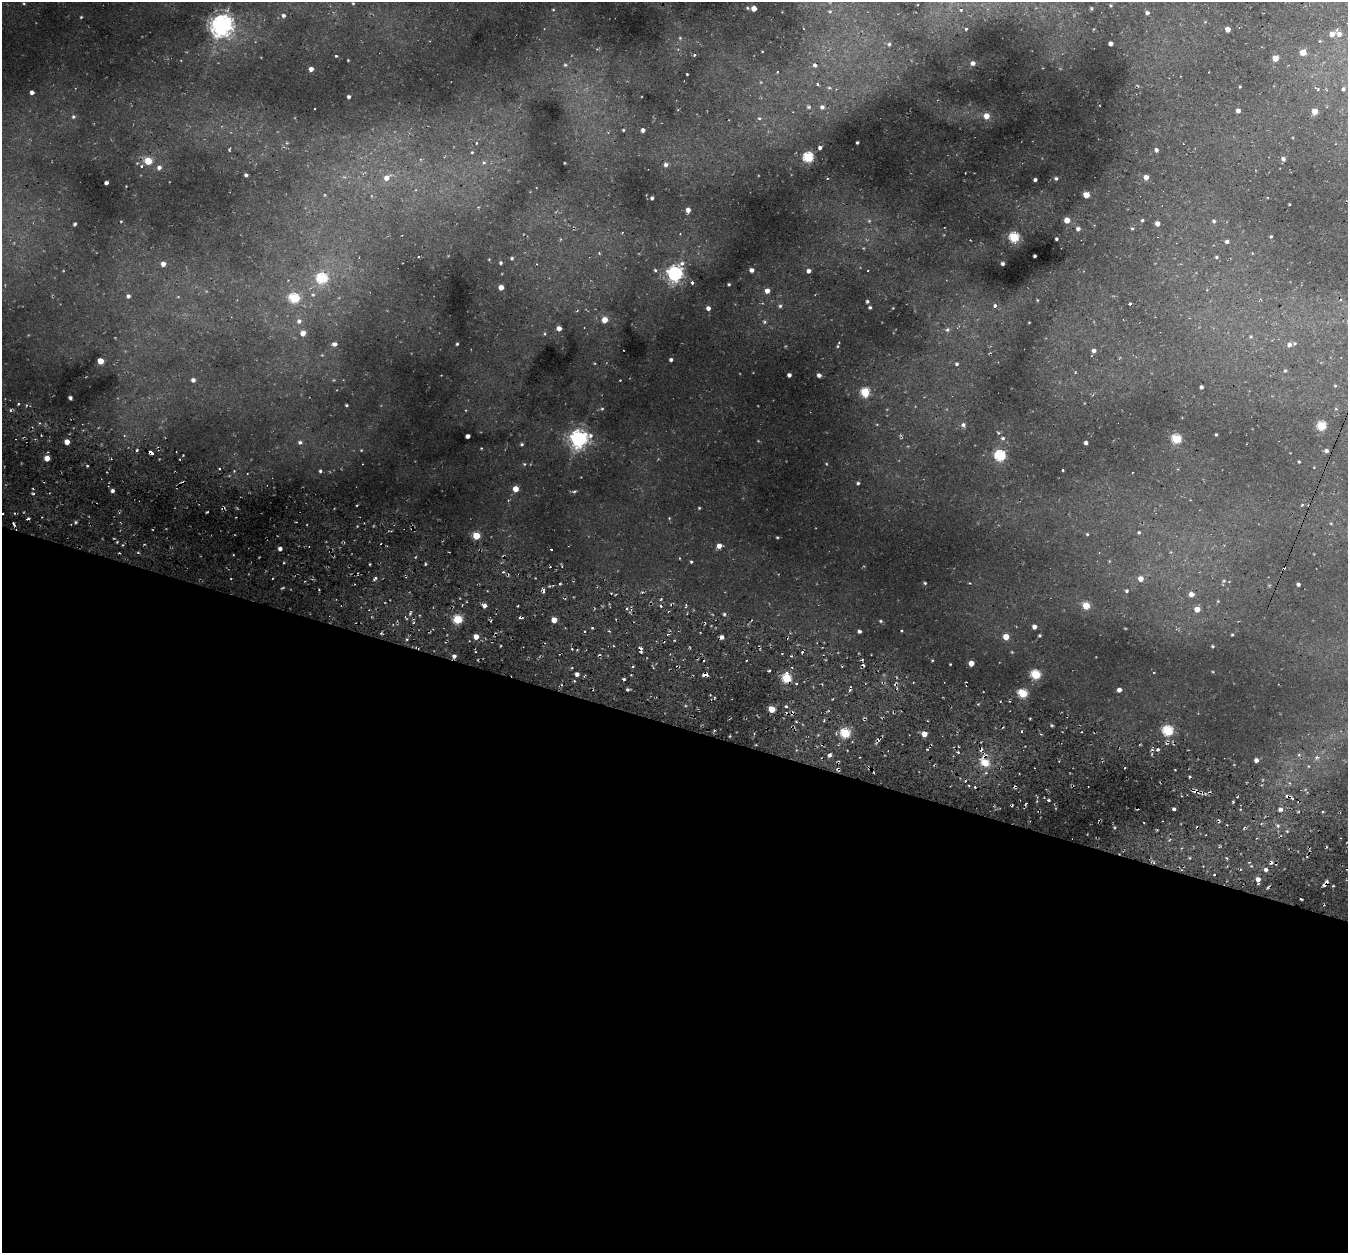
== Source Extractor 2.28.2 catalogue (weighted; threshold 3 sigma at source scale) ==
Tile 14 of 4 x 4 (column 2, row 4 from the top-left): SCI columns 1412-2757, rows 258-1508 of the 5486 x 5531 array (HDU 1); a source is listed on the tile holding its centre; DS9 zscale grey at full resolution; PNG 1350 x 1255 px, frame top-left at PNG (2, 2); no overlay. Shown black and unused: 42% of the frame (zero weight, under 2 of 3 exposures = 6% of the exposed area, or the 3 px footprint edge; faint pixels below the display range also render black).
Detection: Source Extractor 2.28.2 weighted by HDU 2 'WHT'; one run over the whole footprint, this tile lists its part. Background 0.0339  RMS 0.005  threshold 0.0223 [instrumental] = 3 sigma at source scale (4.5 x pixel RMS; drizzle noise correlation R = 1.50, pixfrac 1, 0.05/0.05 arcsec/px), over >= 5 px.
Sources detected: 244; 18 cosmic-ray / hot-pixel residue — not listed; the other 226 listed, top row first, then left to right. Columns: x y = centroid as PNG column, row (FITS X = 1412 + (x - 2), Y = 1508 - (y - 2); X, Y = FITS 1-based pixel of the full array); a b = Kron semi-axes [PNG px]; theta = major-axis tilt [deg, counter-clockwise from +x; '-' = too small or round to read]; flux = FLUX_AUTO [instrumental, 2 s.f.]
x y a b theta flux
24 3 4 3 - 0.41
353 3 4 4 - 0.52
1111 5 3 3 - 0.49
747 8 4 3 - 0.5
754 8 4 4 - 3.9
553 10 5 3 - 0.4
961 10 3 3 - 1
830 11 5 4 - 0.6
1147 13 4 3 - 1.1
283 15 5 5 - 1.2
81 17 4 3 - 0.47
222 25 7 7 - 370
966 29 3 2 - 1.2
1228 29 4 4 - 3
1332 34 5 4 - 3.3
1339 34 6 5 - 2
680 38 5 4 - 0.58
889 44 4 4 - 0.77
1111 44 4 4 - 1.9
1303 52 5 4 - 7.1
694 55 3 3 - 0.87
336 56 3 3 - 0.77
1275 58 4 4 - 6.7
973 63 5 4 - 1.8
565 65 5 4 - 0.6
815 65 6 6 - 1.1
311 69 4 4 - 2.5
777 72 3 2 - 0.41
687 74 3 3 - 0.74
817 84 5 3 - 0.51
1240 87 4 3 - 0.41
829 88 6 4 -1 0.66
1343 89 5 4 - 0.73
32 92 4 4 - 1.6
349 97 3 3 - 1
809 107 6 5 - 0.76
822 107 6 6 - 1.5
1238 111 5 4 - 1.9
1315 111 4 4 - 6.1
986 116 5 5 - 5.1
73 117 6 5 - 0.94
759 118 5 4 - 0.62
623 130 3 3 - 0.45
643 130 4 4 - 1.5
476 143 4 3 - 0.69
857 143 3 3 - 0.75
820 148 4 3 - 1.3
1156 150 4 4 - 1
472 152 3 3 - 0.93
808 157 5 5 - 40
1283 159 5 5 - 1.4
148 161 5 5 - 14
484 163 5 5 - 1.3
564 163 3 2 - 0.35
666 165 5 4 - 1.4
141 166 4 4 - 0.76
159 168 5 5 - 1.7
246 175 4 3 - 0.87
1146 177 4 4 - 3.1
386 178 6 6 - 3.2
1056 178 4 4 - 0.85
1035 180 3 3 - 1.2
106 183 4 3 - 1
1086 195 5 5 - 5.7
652 198 3 3 - 1
1289 204 3 2 - 0.31
688 210 4 4 - 2.5
1067 220 4 4 - 6.2
1142 220 4 4 - 0.58
121 221 4 2 - 0.29
869 221 5 5 - 0.77
1214 221 5 4 - 0.88
75 224 3 3 - 0.72
1157 224 4 4 - 2.3
1132 228 5 4 - 0.64
1078 229 5 5 - 1.4
1271 236 4 3 - 0.5
1014 237 5 5 - 32
1056 239 3 3 - 0.77
1227 241 4 3 - 4
599 253 4 4 - 0.45
1035 256 3 3 - 0.75
1216 257 4 3 - 0.63
512 258 4 3 - 0.68
501 263 3 3 - 0.66
682 263 7 6 - 1.7
163 264 5 5 - 2.7
1003 264 3 3 - 1.1
655 270 4 4 - 0.67
752 270 4 4 - 1.8
809 271 4 4 - 1.8
675 273 6 6 - 150
322 278 5 5 - 39
692 283 4 3 - 1
729 284 3 3 - 0.52
501 287 4 4 - 3.7
767 291 5 5 - 3
313 295 5 4 - 0.74
128 296 5 5 - 1.3
294 298 5 5 - 32
1037 300 4 3 - 0.36
867 301 4 3 - 0.67
1130 303 3 3 - 1.3
780 306 5 5 - 0.82
994 306 3 3 - 2.4
870 307 3 3 - 0.72
708 308 4 4 - 2
605 320 5 4 - 6.1
299 321 7 6 - 1.6
765 322 5 4 - 0.7
559 328 4 4 - 2.7
947 330 7 6 - 1.3
303 333 4 4 - 3.7
1251 337 5 5 - 0.65
335 344 5 5 - 1.7
457 344 3 3 - 0.52
1289 345 6 6 - 2.1
1094 351 5 4 - 1.6
671 360 4 3 - 1.1
100 361 4 4 - 8
957 364 5 5 - 0.82
1285 371 4 3 - 0.5
789 375 4 4 - 1.7
819 375 4 4 - 1.6
193 380 4 4 - 1.5
1335 386 3 2 - 0.32
1201 387 3 3 - 1.2
865 392 5 5 - 24
70 398 4 3 - 1.4
347 405 4 3 - 0.53
602 409 4 4 - 0.57
963 425 5 5 - 1.3
1322 426 5 5 - 24
1216 434 3 2 - 0.51
468 436 4 4 - 2.3
1003 438 6 5 - 0.88
579 439 7 6 - 190
1176 439 5 5 - 28
67 442 4 4 - 4.7
300 442 6 5 - 1.2
1086 443 4 3 - 1.3
522 444 5 4 - 0.71
137 450 3 2 - 0.56
361 450 4 3 - 0.42
1326 451 4 3 - 1.2
151 453 4 3 - 6.8
1000 455 5 5 - 47
47 458 4 4 - 5.6
1299 462 3 2 - 0.41
524 464 5 3 - 0.44
1062 470 3 3 - 1.3
320 471 4 4 - 0.81
858 483 3 3 - 0.77
515 489 5 5 - 4.8
112 491 4 4 - 1.4
575 491 4 4 - 0.64
1302 505 4 3 - 0.48
699 508 3 3 - 0.45
669 518 4 4 - 0.35
76 522 5 3 - 0.58
1139 532 5 4 - 0.68
1087 534 5 4 - 0.55
476 536 5 5 - 14
777 537 3 3 - 0.4
719 546 4 4 - 3.2
280 549 4 3 - 1.7
551 549 3 3 - 1.1
679 558 3 2 - 0.36
691 562 3 3 - 0.52
425 564 4 3 - 0.48
1141 579 5 5 - 3.9
1224 581 6 5 - 0.78
560 583 3 2 - 0.85
925 583 3 3 - 0.53
1298 584 3 3 - 1.1
1127 591 5 4 - 0.78
1191 594 5 4 - 3.2
1218 601 4 4 - 0.42
484 606 4 4 - 2
1086 606 5 5 - 14
627 609 4 3 - 0.56
1197 609 5 4 - 4.7
724 614 4 4 - 0.67
458 619 5 5 - 28
554 620 4 4 - 5.3
881 621 5 4 - 0.61
1034 627 4 4 - 2.2
859 631 4 3 - 1.2
382 633 5 3 - 0.58
1232 635 3 3 - 0.47
1040 636 4 3 - 0.64
476 637 4 4 - 4.2
722 637 4 4 - 2
1006 637 4 4 - 7
1213 646 3 3 - 0.5
641 652 4 4 - 0.67
454 656 5 4 - 1.5
932 660 3 3 - 0.38
971 663 4 4 - 5.3
950 664 3 2 - 0.31
577 674 4 4 - 1.4
705 674 5 4 - 2.7
1036 675 5 5 - 31
787 678 5 5 - 31
628 689 3 3 - 0.76
1119 690 4 4 - 2
1023 693 5 5 - 27
786 706 3 3 - 1.2
772 709 4 4 - 12
1052 725 4 3 - 0.56
1022 731 4 2 - 0.37
1168 731 5 5 - 39
845 733 5 5 - 34
924 734 4 4 - 5.1
1158 750 3 3 - 1.7
829 755 5 5 - 1.3
1256 760 4 4 - 2
985 763 9 7 -35 8
1309 766 5 3 - 0.46
1049 800 3 3 - 0.58
1174 809 3 3 - 1
1281 809 5 5 - 1.8
1278 826 5 3 - 0.81
1266 870 5 4 - 1.4
1258 879 5 4 - 2.8
1325 884 6 3 52 2.7
Overlapping masked pixels (flux is a lower limit): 4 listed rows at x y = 151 453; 454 656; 705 674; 1325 884
Unlisted compact peaks at least as high as the median listed source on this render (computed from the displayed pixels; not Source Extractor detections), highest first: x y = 375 578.